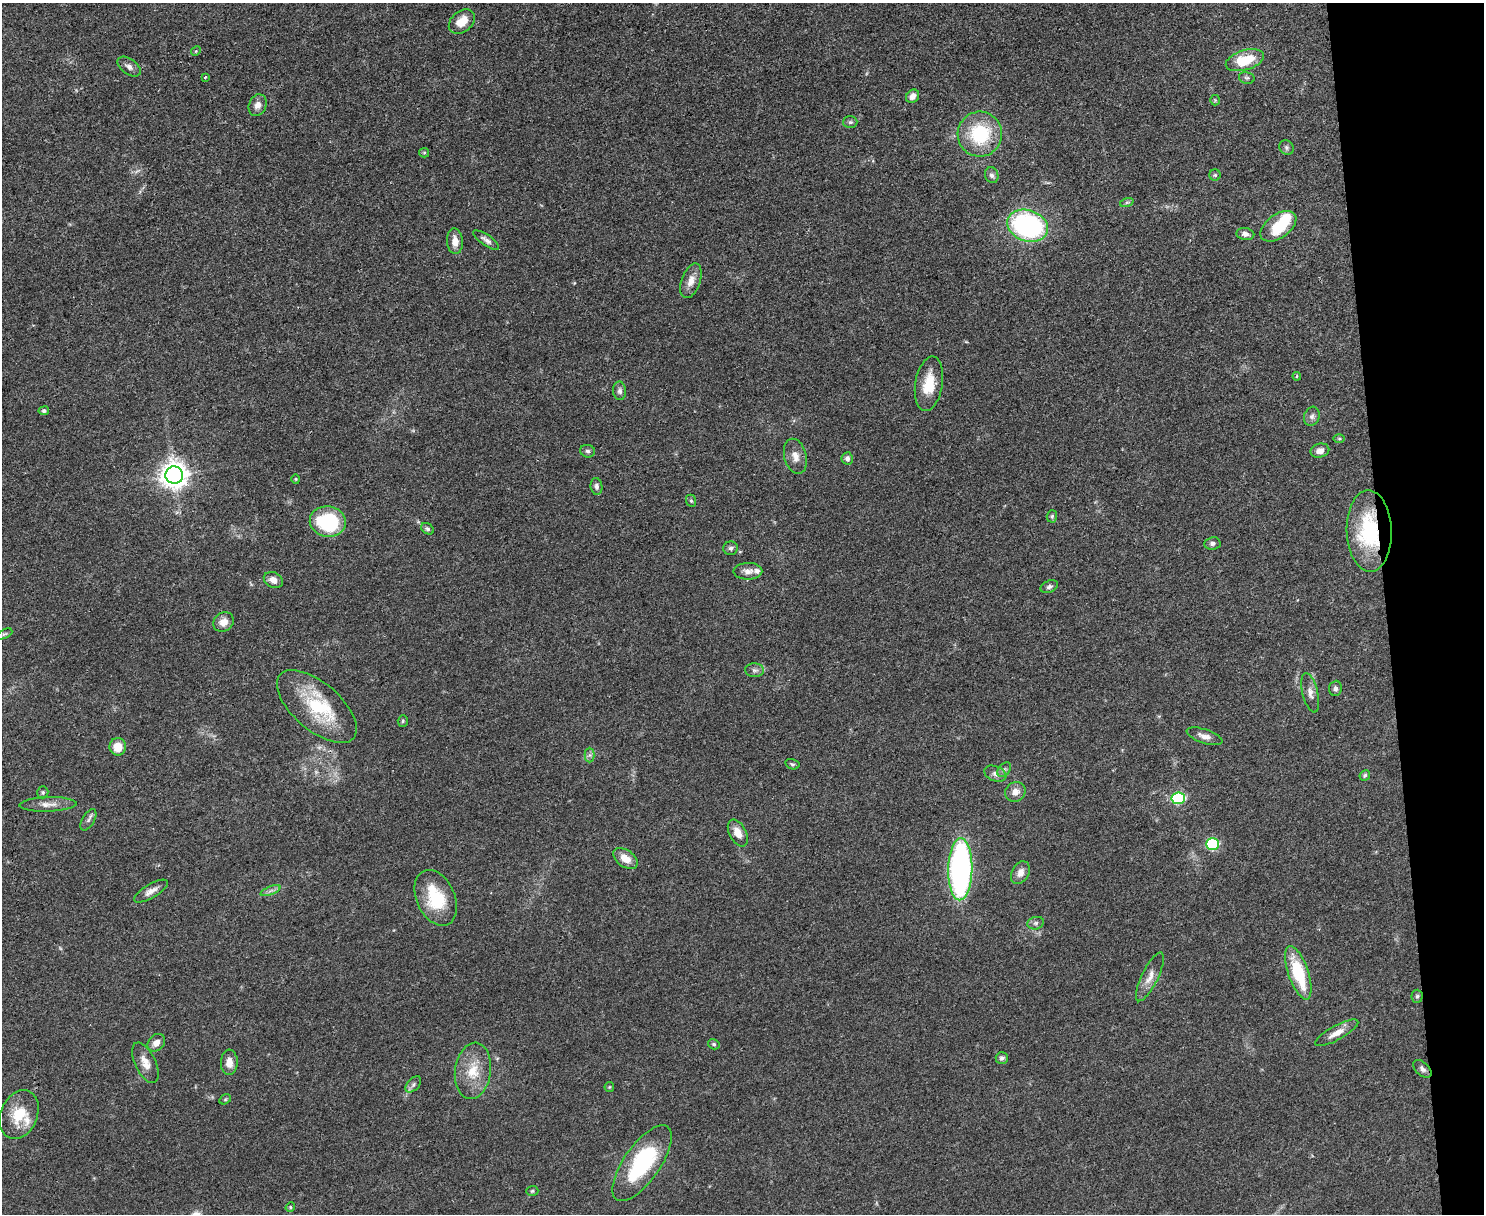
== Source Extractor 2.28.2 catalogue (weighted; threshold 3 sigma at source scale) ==
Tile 9 of 3 x 4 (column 3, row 3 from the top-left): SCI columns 3100-4581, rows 1213-2424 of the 4832 x 4849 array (HDU 1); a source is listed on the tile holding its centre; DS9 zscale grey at full resolution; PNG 1486 x 1216 px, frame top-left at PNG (2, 3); each listed source drawn as its Kron ellipse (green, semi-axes under 4 px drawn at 4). Shown black and unused: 7% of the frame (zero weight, under 3 of 4 exposures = <1% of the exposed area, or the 3 px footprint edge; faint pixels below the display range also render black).
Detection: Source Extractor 2.28.2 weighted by HDU 2 'WHT'; one run over the whole footprint, this tile lists its part. Background 0.0514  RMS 0.0049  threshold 0.022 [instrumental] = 3 sigma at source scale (4.5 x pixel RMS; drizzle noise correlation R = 1.50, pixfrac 1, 0.05/0.05 arcsec/px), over >= 5 px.
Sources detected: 95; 1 too faint to see at this stretch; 1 inside a brighter object's white glare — neither listed nor drawn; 2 inside a brighter listed object's ellipse — not listed separately; the other 91 listed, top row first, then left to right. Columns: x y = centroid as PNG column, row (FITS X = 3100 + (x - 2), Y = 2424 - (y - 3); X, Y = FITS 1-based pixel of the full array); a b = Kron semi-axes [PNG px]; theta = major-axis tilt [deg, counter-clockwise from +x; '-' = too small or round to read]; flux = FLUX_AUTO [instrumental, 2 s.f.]
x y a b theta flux
462 22 14 10 40 7.2
196 51 5 4 - 0.59
1245 60 20 10 17 16
129 67 13 7 -35 2.4
205 77 3 3 - 0.55
1247 78 8 5 -13 1
913 96 7 6 - 3
1215 100 5 5 - 0.66
258 105 11 8 66 3.1
850 122 7 6 - 1.2
980 134 22 22 - 31
1286 147 8 6 -50 1.2
424 153 5 4 - 0.61
992 175 8 6 -70 1.5
1215 175 5 5 - 0.77
1127 202 7 4 19 0.81
1028 226 21 15 -19 83
1278 226 20 12 36 17
1245 234 9 6 -7 2.1
486 240 15 5 -34 2.1
455 241 12 8 -87 4.6
691 281 18 9 70 4.9
1297 376 4 4 - 0.65
929 384 27 13 81 12
620 391 9 6 -86 1.6
44 411 5 4 - 1.2
1312 416 10 7 72 1.9
1339 439 6 4 0 0.68
588 451 7 6 - 1.2
1320 451 9 7 14 3.2
795 456 18 11 -76 4.5
847 458 6 5 - 1.6
174 475 9 8 - 550
296 479 4 4 - 0.53
596 486 8 6 -83 1.4
691 501 6 5 - 0.78
1052 516 6 5 - 0.96
328 522 18 15 -10 44
427 529 7 5 -38 1
1369 531 40 22 -88 40
1212 543 8 6 8 1.5
731 548 7 7 - 1.3
748 571 14 8 0 3
273 580 10 7 -26 3.5
1049 587 9 5 22 1.4
223 622 11 9 35 4.5
4 634 8 4 26 0.77
755 670 9 7 -3 1.6
1335 688 8 6 85 1.5
1310 693 20 7 -76 3.2
317 706 48 23 -41 32
403 721 5 5 - 0.7
1204 736 19 7 -18 3.4
118 747 9 8 - 7.5
590 755 7 5 90 1.3
792 764 7 5 -14 0.93
1004 769 8 5 48 1.2
995 774 11 7 -23 2.4
1365 775 5 5 - 0.99
43 792 6 5 - 0.85
1015 792 10 9 - 3.6
1178 798 7 6 - 50
48 804 28 7 2 4.5
88 820 12 6 59 1.6
738 833 14 8 -61 5.4
1213 844 6 6 - 50
625 859 13 8 -36 5.9
960 869 31 12 89 140
1020 873 12 8 61 3.7
151 891 19 7 31 3.5
271 891 10 3 21 1.5
436 898 29 19 -66 22
1036 923 8 6 16 1.4
1298 973 28 10 -71 26
1150 977 27 8 64 5.2
1417 996 6 5 - 0.92
1337 1033 24 7 29 5.3
156 1043 10 7 45 3.8
714 1044 6 5 - 0.92
1002 1058 6 6 - 1.4
229 1062 13 8 89 4.3
145 1063 22 10 -64 5.6
1422 1069 11 6 -43 1.7
473 1071 28 18 82 14
413 1084 9 6 46 1.4
609 1087 5 4 - 0.56
225 1099 6 4 31 0.64
19 1115 25 18 67 15
642 1163 44 18 55 48
532 1191 6 5 - 0.83
290 1207 5 4 - 0.63
Overlapping masked pixels (flux is a lower limit): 1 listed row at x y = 1369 531